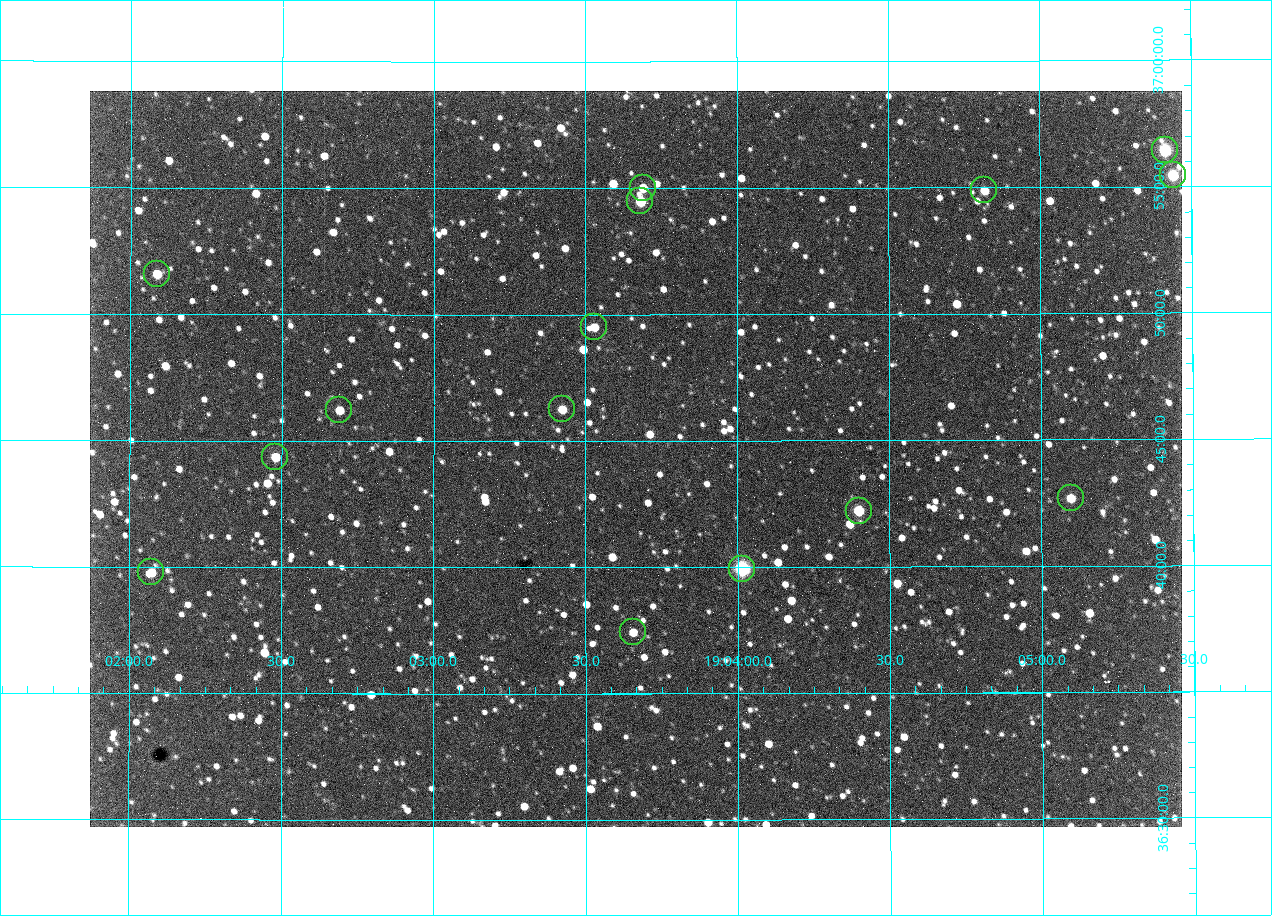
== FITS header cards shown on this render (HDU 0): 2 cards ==
NAXIS1  =                 1092 /fastest changing axis
NAXIS2  =                  736 /next to fastest changing axis

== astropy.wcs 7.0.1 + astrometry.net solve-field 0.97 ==
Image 1092 x 736 px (HDU 0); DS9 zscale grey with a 90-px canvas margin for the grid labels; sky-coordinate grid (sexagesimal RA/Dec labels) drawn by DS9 from the SOLVED WCS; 15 Tycho-2 reference stars matched to detected sources circled (green)
Header WCS: none
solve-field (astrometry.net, Tycho-2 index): SOLVED blind (the file carries no WCS)
Solved WCS: RA---TAN-SIP/DEC--TAN-SIP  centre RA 19:03:40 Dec +36:44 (285.92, +36.74 deg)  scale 2.37 arcsec/px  FOV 43.2' x 29.1'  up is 0 deg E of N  parity flipped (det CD > 0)
(file carries no celestial WCS; the grid is the blind solution)
Tycho-2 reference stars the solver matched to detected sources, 15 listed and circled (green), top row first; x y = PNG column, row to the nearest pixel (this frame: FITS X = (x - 90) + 1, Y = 736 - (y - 91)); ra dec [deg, ICRS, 3 dp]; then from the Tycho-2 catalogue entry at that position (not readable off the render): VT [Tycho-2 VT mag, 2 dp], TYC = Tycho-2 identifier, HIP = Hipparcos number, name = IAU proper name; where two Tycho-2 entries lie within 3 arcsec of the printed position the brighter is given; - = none
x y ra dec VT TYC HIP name
1165 150 286.353 +36.941 8.32 2652-644-1 93748 -
1173 175 286.360 +36.924 9.83 2652-14-1 - -
643 188 285.922 +36.917 10.48 2652-1249-1 - -
984 190 286.204 +36.915 10.94 2652-350-1 - -
640 201 285.920 +36.908 9.57 2652-218-1 - -
157 274 285.522 +36.860 10.88 2651-1921-1 - -
594 327 285.882 +36.825 10.95 2652-329-1 - -
562 409 285.856 +36.771 11.11 2652-1253-1 - -
339 410 285.672 +36.770 11.14 2651-2527-1 - -
275 457 285.620 +36.739 11.03 2651-1906-1 - -
1071 498 286.274 +36.711 10.88 2652-1070-1 - -
859 511 286.100 +36.704 10.14 2652-1649-1 - -
742 569 286.004 +36.666 8.52 2652-1368-1 - -
151 572 285.518 +36.663 10.71 2651-2245-1 - -
633 632 285.914 +36.624 11.11 2652-845-1 - -